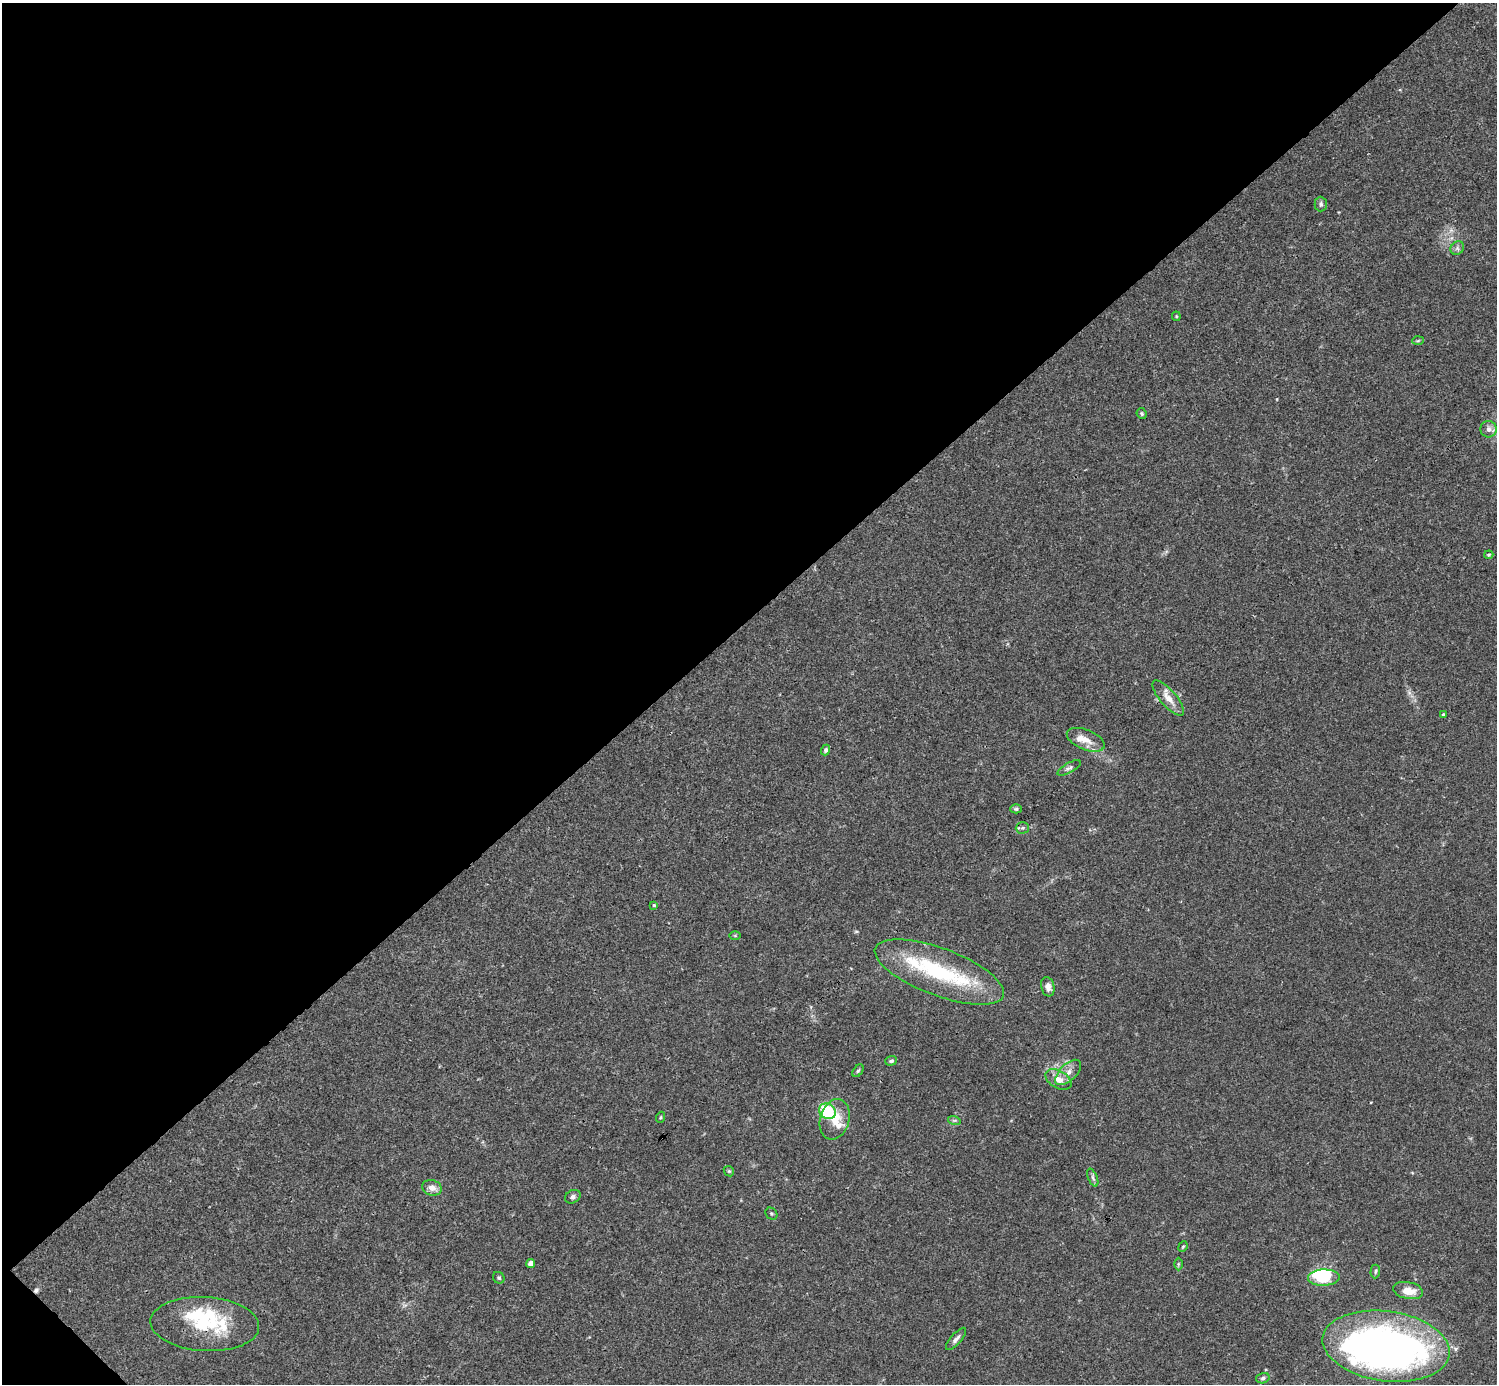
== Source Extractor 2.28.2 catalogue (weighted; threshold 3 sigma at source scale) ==
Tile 5 of 4 x 4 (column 1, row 2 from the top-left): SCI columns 1-1495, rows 2920-4301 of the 5982 x 5981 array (HDU 1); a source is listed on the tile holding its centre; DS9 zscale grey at full resolution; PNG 1499 x 1386 px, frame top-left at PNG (2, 3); each listed source drawn as its Kron ellipse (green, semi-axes under 4 px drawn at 4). Shown black and unused: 45% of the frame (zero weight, under 3 of 4 exposures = <1% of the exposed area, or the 3 px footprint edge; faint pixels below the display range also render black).
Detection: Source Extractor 2.28.2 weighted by HDU 2 'WHT'; one run over the whole footprint, this tile lists its part. Background 0.0164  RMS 0.0022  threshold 0.0098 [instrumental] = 3 sigma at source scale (4.5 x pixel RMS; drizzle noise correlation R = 1.50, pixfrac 1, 0.05/0.05 arcsec/px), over >= 5 px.
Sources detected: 56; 3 inside a brighter object's white glare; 1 cosmic-ray / hot-pixel residue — neither listed nor drawn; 10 inside a brighter listed object's ellipse — not listed separately; the other 42 listed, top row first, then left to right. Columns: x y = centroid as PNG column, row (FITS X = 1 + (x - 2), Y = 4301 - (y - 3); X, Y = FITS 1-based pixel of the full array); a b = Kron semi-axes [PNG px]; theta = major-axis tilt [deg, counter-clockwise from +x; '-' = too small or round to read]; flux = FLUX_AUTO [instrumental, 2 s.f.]
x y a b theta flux
1321 204 7 6 - 0.52
1457 248 7 6 - 0.62
1176 316 5 4 - 0.24
1418 341 6 4 3 0.29
1142 413 5 5 - 0.34
1489 429 8 8 - 1.1
1489 555 4 3 - 0.23
1168 698 22 8 -49 2.5
1443 715 4 3 - 0.26
1086 740 20 10 -22 2.4
825 750 5 4 - 0.56
1069 768 13 5 29 0.65
1016 809 6 4 0 0.39
1022 828 7 5 1 0.45
654 905 3 3 - 0.29
735 936 6 4 0 0.24
939 972 68 23 -21 20
1048 987 10 6 -78 1.2
891 1061 6 5 - 0.41
858 1071 7 4 53 0.37
1068 1072 16 8 44 1.8
1058 1079 14 8 -30 2.1
827 1111 9 7 -36 11
661 1117 6 3 71 0.23
835 1119 20 14 73 4.1
954 1120 6 4 -17 0.34
729 1171 5 4 - 0.28
1093 1178 9 4 -68 0.56
432 1188 10 7 -19 1.6
573 1197 8 6 30 0.64
771 1214 6 5 - 0.35
1183 1247 6 4 67 0.26
531 1263 4 4 - 1.8
1178 1264 6 4 89 0.3
1375 1271 7 5 86 0.39
499 1278 6 5 - 0.36
1324 1278 16 8 2 8.9
1408 1290 15 8 -11 2.8
205 1324 54 27 -3 14
956 1339 14 5 48 0.83
1386 1346 64 35 -8 130
1263 1378 7 5 17 0.47
Overlapping masked pixels (flux is a lower limit): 3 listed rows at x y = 1168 698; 939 972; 205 1324